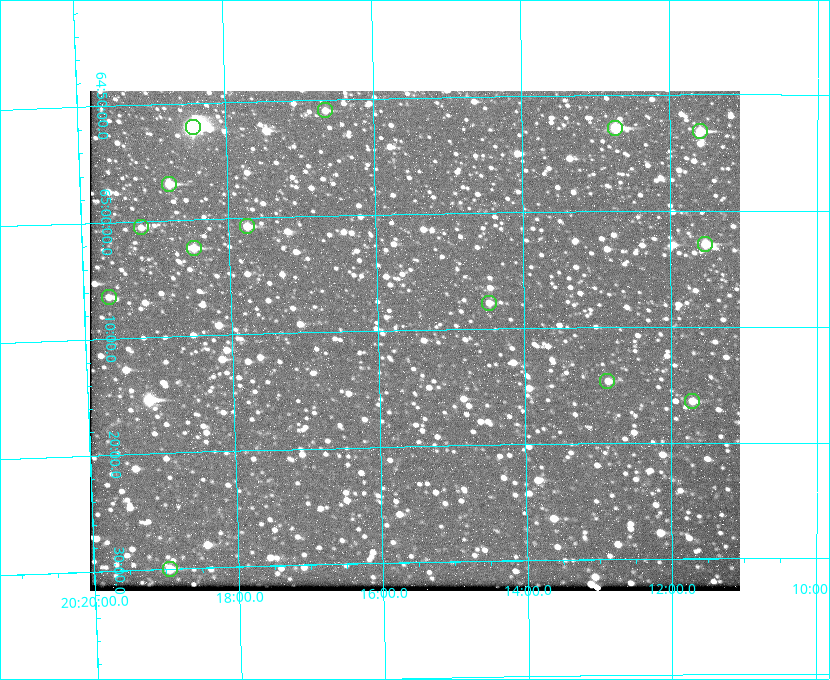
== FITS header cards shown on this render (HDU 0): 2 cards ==
NAXIS1  =                  650 / Width of table row in bytes
NAXIS2  =                  500 / Number of rows in table

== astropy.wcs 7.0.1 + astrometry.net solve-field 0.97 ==
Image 650 x 500 px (HDU 0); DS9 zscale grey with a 90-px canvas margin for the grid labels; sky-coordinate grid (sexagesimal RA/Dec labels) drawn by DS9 from the SOLVED WCS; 14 Tycho-2 reference stars matched to detected sources circled (green)
Header WCS: none
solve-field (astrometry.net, Tycho-2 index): SOLVED blind (the file carries no WCS)
Solved WCS: RA---TAN-SIP/DEC--TAN-SIP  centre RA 20:15:30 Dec +65:11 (303.88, +65.18 deg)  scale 5.17 arcsec/px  FOV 56.0' x 43.1'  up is -179 deg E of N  parity flipped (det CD > 0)
(file carries no celestial WCS; the grid is the blind solution)
Tycho-2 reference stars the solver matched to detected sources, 14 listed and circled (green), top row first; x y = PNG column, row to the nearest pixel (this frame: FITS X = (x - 90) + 1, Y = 500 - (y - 91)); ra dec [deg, ICRS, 3 dp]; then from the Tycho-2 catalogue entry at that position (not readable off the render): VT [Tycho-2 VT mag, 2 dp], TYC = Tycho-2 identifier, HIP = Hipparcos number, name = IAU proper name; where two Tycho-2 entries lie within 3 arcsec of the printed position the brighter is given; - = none
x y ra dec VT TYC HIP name
325 110 304.164 +64.849 10.65 4240-315-1 - -
193 127 304.612 +64.868 7.89 4241-1703-1 100101 -
615 128 303.184 +64.880 9.02 4240-488-1 - -
700 131 302.897 +64.886 9.40 4240-717-1 - -
169 184 304.698 +64.948 10.27 4241-1684-1 - -
247 226 304.437 +65.012 10.41 4241-1775-1 - -
141 227 304.798 +65.009 11.15 4241-1628-1 - -
705 244 302.882 +65.048 10.25 4240-98-1 - -
194 248 304.620 +65.041 10.25 4241-1573-1 - -
109 297 304.916 +65.107 11.17 4241-1518-1 - -
489 303 303.620 +65.129 11.18 4240-34-1 - -
607 381 303.217 +65.244 11.17 4240-236-1 - -
692 401 302.928 +65.273 10.74 4240-760-1 - -
170 569 304.739 +65.499 10.16 4241-1715-1 - -